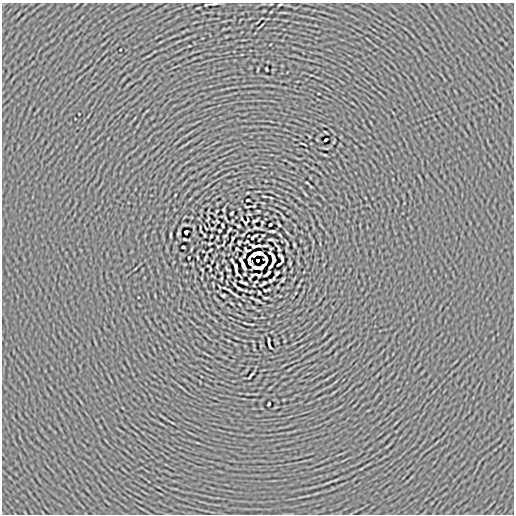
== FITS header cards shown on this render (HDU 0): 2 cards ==
NAXIS1  =                  512
NAXIS2  =                  512

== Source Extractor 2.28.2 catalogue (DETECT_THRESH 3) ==
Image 512 x 512 px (HDU 0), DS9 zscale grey, 1 PNG px = 1 image px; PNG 516 x 516 px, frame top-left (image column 1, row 512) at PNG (2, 3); no overlay
Background -4.97e-05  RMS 0.0051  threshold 0.0154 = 3 sigma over >= 5 px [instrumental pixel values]
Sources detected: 80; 3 with non-positive FLUX_AUTO (blend fragments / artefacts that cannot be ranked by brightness) are not listed; the other 77 listed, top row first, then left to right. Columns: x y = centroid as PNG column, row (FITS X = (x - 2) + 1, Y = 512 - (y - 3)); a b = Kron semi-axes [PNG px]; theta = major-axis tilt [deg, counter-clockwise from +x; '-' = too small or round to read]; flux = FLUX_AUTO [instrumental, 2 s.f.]
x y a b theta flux
213 4 9 2 5 0.72
280 4 4 2 - 0.36
266 69 3 2 - 0.37
326 140 4 2 - 0.58
271 198 3 2 - 0.19
248 200 3 2 - 0.4
248 207 4 2 - 0.34
224 209 4 2 - 0.3
231 213 3 2 - 0.4
208 218 4 2 - 0.26
242 219 3 2 - 0.25
255 221 5 2 - 0.45
218 222 3 2 - 0.21
245 223 3 3 - 0.24
223 225 4 2 - 0.37
270 225 3 2 - 0.53
279 225 4 2 - 0.34
238 226 3 2 - 0.37
256 228 6 2 -9 0.34
229 230 5 2 - 0.39
220 231 3 3 - 0.31
272 231 7 2 -7 0.48
186 232 4 3 - 0.48
178 233 3 2 - 0.32
170 234 4 2 - 0.35
205 235 3 2 - 0.28
211 236 3 2 - 0.32
254 237 7 2 35 0.43
233 238 4 2 - 0.42
185 239 3 2 - 0.38
270 239 5 2 - 0.41
239 242 3 3 - 0.36
209 244 4 2 - 0.3
230 245 4 2 - 0.29
256 246 10 3 2 0.64
183 247 3 3 - 0.5
278 248 8 2 -57 0.51
237 249 3 2 - 0.36
270 249 3 2 - 0.22
210 250 3 2 - 0.29
247 250 6 3 -24 0.059
203 251 2 2 - 0.2
259 253 7 3 -4 0.48
269 253 3 2 - 0.32
254 255 5 3 - 0.15
244 256 4 2 - 0.37
198 257 3 2 - 0.3
189 258 3 2 - 0.3
273 258 9 3 -77 0.49
281 258 9 3 -62 0.38
258 260 3 3 - 3.2
279 264 5 2 - 0.52
243 265 9 3 -65 1.3
208 266 3 2 - 0.22
236 266 5 3 - 0.55
270 266 6 2 54 0.61
255 268 6 3 -10 0.61
210 269 3 2 - 0.23
237 272 8 3 -65 0.13
277 273 4 3 - 0.47
267 274 7 2 43 0.85
252 275 3 2 - 0.24
258 275 6 3 -8 0.46
228 276 4 3 - 0.25
274 278 3 2 - 0.25
270 281 3 2 - 0.36
241 282 3 2 - 0.31
245 283 4 3 - 0.3
263 283 6 2 33 0.58
239 288 6 2 -30 0.64
229 290 5 2 - 0.46
265 290 4 2 - 0.25
259 292 3 2 - 0.46
223 295 3 2 - 0.3
270 346 7 2 -69 0.53
251 375 7 2 51 0.49
269 404 3 2 - 0.35
At the frame edge (FLAGS 8, measured only in part): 2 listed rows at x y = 213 4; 280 4
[3 non-positive-flux detections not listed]